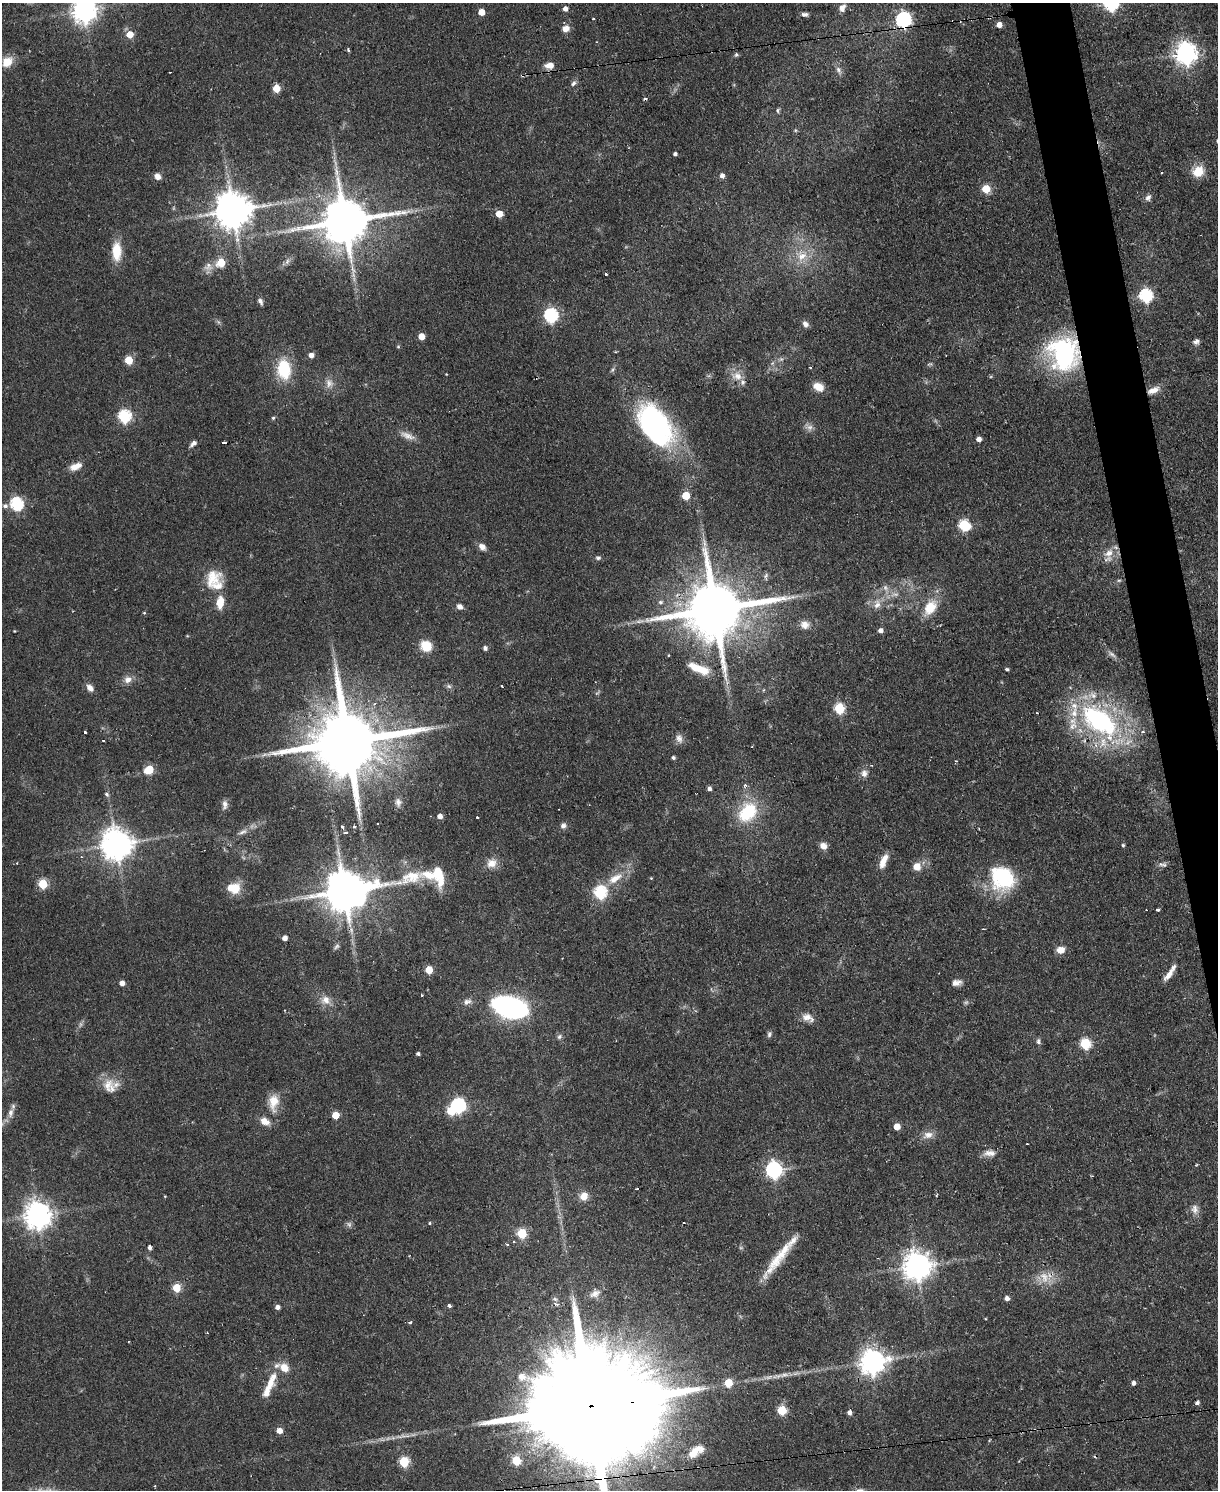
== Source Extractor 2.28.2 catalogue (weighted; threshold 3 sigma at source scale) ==
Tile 6 of 4 x 3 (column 2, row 2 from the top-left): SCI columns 1217-2432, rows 1734-3221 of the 4865 x 4839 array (HDU 1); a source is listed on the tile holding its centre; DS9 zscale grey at full resolution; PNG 1220 x 1492 px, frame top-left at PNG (2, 3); no overlay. Shown black and unused: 3% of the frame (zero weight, under 2 of 3 exposures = <1% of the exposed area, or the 3 px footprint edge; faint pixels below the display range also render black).
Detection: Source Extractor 2.28.2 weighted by HDU 2 'WHT'; one run over the whole footprint, this tile lists its part. Background 0.0668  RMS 0.0055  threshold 0.0248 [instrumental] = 3 sigma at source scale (4.5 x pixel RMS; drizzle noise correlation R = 1.50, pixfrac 1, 0.05/0.05 arcsec/px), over >= 5 px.
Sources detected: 224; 10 too faint to see at this stretch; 1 inside a brighter object's white glare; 9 cosmic-ray / hot-pixel residue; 1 long thin detection or spike segment (spike, bleed or trail) — not listed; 9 inside a brighter listed object's ellipse — not listed separately; the other 194 listed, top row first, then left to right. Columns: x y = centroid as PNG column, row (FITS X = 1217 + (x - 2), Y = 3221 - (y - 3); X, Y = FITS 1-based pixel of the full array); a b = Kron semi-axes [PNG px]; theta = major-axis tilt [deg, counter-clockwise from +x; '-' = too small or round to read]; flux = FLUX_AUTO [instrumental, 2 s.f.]
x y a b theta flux
1111 3 7 6 - 120
842 8 10 8 56 3.4
565 9 5 5 - 2.8
84 10 8 8 - 560
481 12 5 5 - 7.6
804 14 10 4 2 1.8
903 20 6 6 - 140
999 25 5 4 - 4.3
566 28 10 8 33 3.8
130 34 5 5 - 9.4
348 50 3 3 - 1.4
1186 53 8 7 - 400
736 55 5 5 - 0.95
7 62 13 10 48 8.4
549 65 11 7 2 4.6
839 70 11 6 -61 2.3
170 72 3 2 - 0.44
573 83 8 5 54 1.7
276 88 5 5 - 13
778 110 7 4 78 0.92
675 154 4 4 - 1.7
1198 172 12 10 23 11
722 176 5 5 - 2.5
157 177 8 7 - 3.4
986 189 5 5 - 21
1148 198 10 7 59 2.1
233 210 11 10 - 1500
499 214 5 5 - 8.9
344 222 14 12 9 3100
116 251 18 9 -89 15
802 256 16 14 17 9.9
287 261 8 6 68 1.7
221 263 6 6 - 17
208 267 13 11 66 4.1
606 274 3 3 - 0.99
1146 296 6 6 - 83
260 301 8 5 -64 1.9
551 315 6 6 - 97
805 324 8 6 -45 2.5
421 336 5 5 - 7.6
1196 342 7 7 - 2
398 347 5 4 - 0.58
1064 354 29 26 -78 94
311 355 5 5 - 3.5
781 359 6 6 - 1.4
129 360 5 5 - 17
930 364 9 3 21 0.84
810 367 3 2 - 0.92
284 369 21 14 -84 24
446 374 2 2 - 0.35
737 376 15 9 -60 5.9
329 383 13 10 -74 4.1
818 387 13 9 -24 6.6
1153 390 16 7 22 5.1
124 416 6 6 - 70
273 418 5 4 - 0.84
655 425 49 28 -57 110
407 436 21 8 -22 4.6
979 439 5 4 - 3.1
193 443 9 5 22 2
224 443 4 3 - 1.7
76 466 16 8 20 5.2
686 496 5 5 - 16
16 504 6 6 - 75
5 506 7 6 - 1.9
964 525 6 6 - 48
482 547 9 7 -44 3.3
1109 553 17 11 33 6.6
598 558 7 5 0 1.3
766 576 10 6 84 1.5
212 578 27 20 57 14
1119 580 6 4 1 0.73
885 588 8 7 - 2.3
220 602 12 7 84 9.8
660 602 7 6 - 1.6
877 604 14 9 82 4.6
460 606 8 7 - 2.2
930 607 23 15 55 14
715 609 18 16 9 4900
144 613 4 4 - 0.57
805 625 12 11 - 4.2
14 631 3 3 - 0.41
881 631 5 5 - 2.5
426 646 12 11 - 10
485 648 6 6 - 1.3
696 668 24 10 -22 10
1007 669 4 4 - 0.97
128 680 11 9 23 3.7
449 686 8 5 -22 1.4
502 686 3 2 - 0.53
90 688 9 7 -48 3.3
597 693 7 4 36 0.85
1093 695 11 9 -22 4.9
839 708 6 5 - 41
1100 721 32 18 -34 100
1073 726 16 11 46 7.3
85 732 3 2 - 1.3
679 738 12 9 -77 3.2
103 740 3 3 - 1.3
347 742 21 18 8 6400
673 758 4 4 - 1.1
956 761 3 3 - 0.68
149 770 6 5 - 20
864 773 10 8 -88 3
745 785 4 4 - 1.4
709 789 5 4 - 1.9
107 794 6 5 - 1.3
398 802 10 8 -85 2.1
225 804 12 6 88 2.4
747 812 25 18 52 29
440 816 4 4 - 3.1
477 818 3 3 - 2
354 826 3 3 - 1.6
563 826 8 7 - 2.1
342 827 4 3 - 1.1
243 832 15 5 22 2.7
346 833 3 3 - 1.9
116 844 9 9 - 1000
1123 845 4 4 - 0.86
823 846 8 7 - 4
883 861 19 7 67 6.4
492 863 14 11 32 6.1
1163 865 13 5 -14 1.9
917 866 10 9 - 5.2
615 878 23 10 33 11
651 878 4 4 - 0.47
1002 878 30 26 -47 41
43 884 5 5 - 26
233 888 17 12 -2 10
345 891 31 11 10 2300
600 892 6 6 - 62
1158 909 3 3 - 2
285 938 4 4 - 3
336 946 9 6 40 1.4
1061 950 9 7 8 5
429 970 5 5 - 15
1169 974 20 6 54 4.8
122 983 5 5 - 3.3
956 983 12 7 9 3.3
422 995 3 2 - 0.9
326 1000 12 11 - 5.4
467 1002 12 7 24 2.6
510 1007 28 16 -15 150
808 1017 17 10 -23 4.5
769 1034 8 5 73 1.4
559 1037 7 6 - 1.4
1038 1041 8 6 -82 1.5
1085 1043 6 6 - 43
418 1054 4 3 - 1.1
108 1085 22 15 71 9.3
273 1102 23 12 86 9.7
458 1105 7 6 - 110
10 1113 13 7 82 3.4
335 1115 5 5 - 9.7
265 1121 12 8 -26 4.9
897 1126 5 5 - 7
928 1135 14 9 11 4.6
1027 1144 3 2 - 0.47
989 1153 17 8 2 3.9
774 1170 7 7 - 170
637 1189 3 3 - 2.2
937 1195 5 2 - 0.52
584 1196 8 7 - 6.7
1195 1209 14 9 -79 3.5
38 1215 9 8 - 640
429 1223 4 3 - 0.63
522 1233 5 5 - 32
514 1242 3 2 - 0.85
507 1244 4 3 - 0.68
150 1248 5 4 - 1.8
779 1256 56 10 53 19
917 1266 9 8 - 780
1044 1277 19 15 -37 9.5
176 1288 5 5 - 19
595 1294 15 8 27 3.6
1007 1298 5 4 - 2.5
555 1299 7 5 -15 1.2
556 1304 6 4 -12 1.6
449 1306 4 3 - 2.7
277 1307 5 5 - 2.3
411 1322 4 3 - 1.3
129 1341 2 2 - 0.55
871 1362 9 8 - 520
270 1383 31 11 67 12
728 1383 5 5 - 15
1133 1383 5 4 - 1.9
1197 1403 5 4 - 1.5
589 1406 67 22 6 38000
782 1410 5 5 - 27
849 1413 5 4 - 2.2
279 1431 5 5 - 4.8
696 1451 25 12 36 10
516 1461 5 5 - 22
404 1462 5 5 - 34
Overlapping masked pixels (flux is a lower limit): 7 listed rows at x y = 903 20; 1064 354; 1153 390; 715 609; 345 891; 871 1362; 589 1406
Isophote crosses this tile's border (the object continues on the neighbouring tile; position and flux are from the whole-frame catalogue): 3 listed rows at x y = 1111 3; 84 10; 589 1406